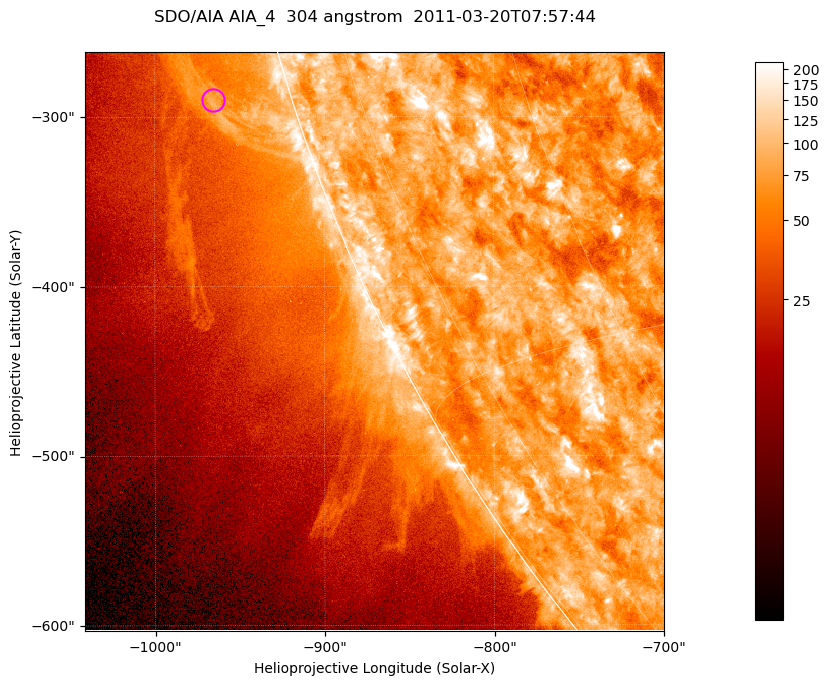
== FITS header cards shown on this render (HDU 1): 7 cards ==
TELESCOP= 'SDO/AIA '           / For AIA: SDO/AIA
INSTRUME= 'AIA_4   '           / For AIA: AIA_ATA1, AIA_ATA2, AIA_ATA3 or AIA_AT
WAVELNTH=                  304 / [angstrom] Wavelength
WAVEUNIT= 'angstrom'           / Wavelength unit: angstrom
DATE-OBS= '2011-03-20T07:57:44.123' / [ISO] Date when observation started; ISO 8
CTYPE1  = 'HPLN-TAN'           / CTYPE1; Typically HPLN
CTYPE2  = 'HPLT-TAN'           / CTYPE2; Typically HPLT

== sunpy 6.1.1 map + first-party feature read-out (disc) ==
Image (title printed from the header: SDO/AIA AIA_4  304 angstrom  2011-03-20T07:57:44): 569 x 569 px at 0.6 arcsec/px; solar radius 964 arcsec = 1605 px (partial field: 1.8% of the solar disc is inside the frame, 45% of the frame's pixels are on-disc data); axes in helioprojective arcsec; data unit not stated in the header (colour bar unlabelled)
Orientation: roll -0.132 deg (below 1 deg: not rotated)
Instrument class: DISC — disc imager (sunpy class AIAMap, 304 A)
Bright regions (active regions / flare kernels): reference = the on-disc median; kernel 5 px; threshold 5 sigma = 128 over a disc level ~78.7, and >= 1.15x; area >= 323 px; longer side >= 7 px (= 4.2 arcsec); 0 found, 0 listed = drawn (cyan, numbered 1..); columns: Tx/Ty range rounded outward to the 2 arcsec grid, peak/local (2 s.f.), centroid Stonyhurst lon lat
Off-limb structures (1.02-1.3 R_sun): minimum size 161 px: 2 found; the strongest spans PA ~105..110 deg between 1.02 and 1.07 R_sun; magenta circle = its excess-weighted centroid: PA ~105 deg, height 1.05 R_sun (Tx ~-966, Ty ~-290 arcsec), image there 2.2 x the reference